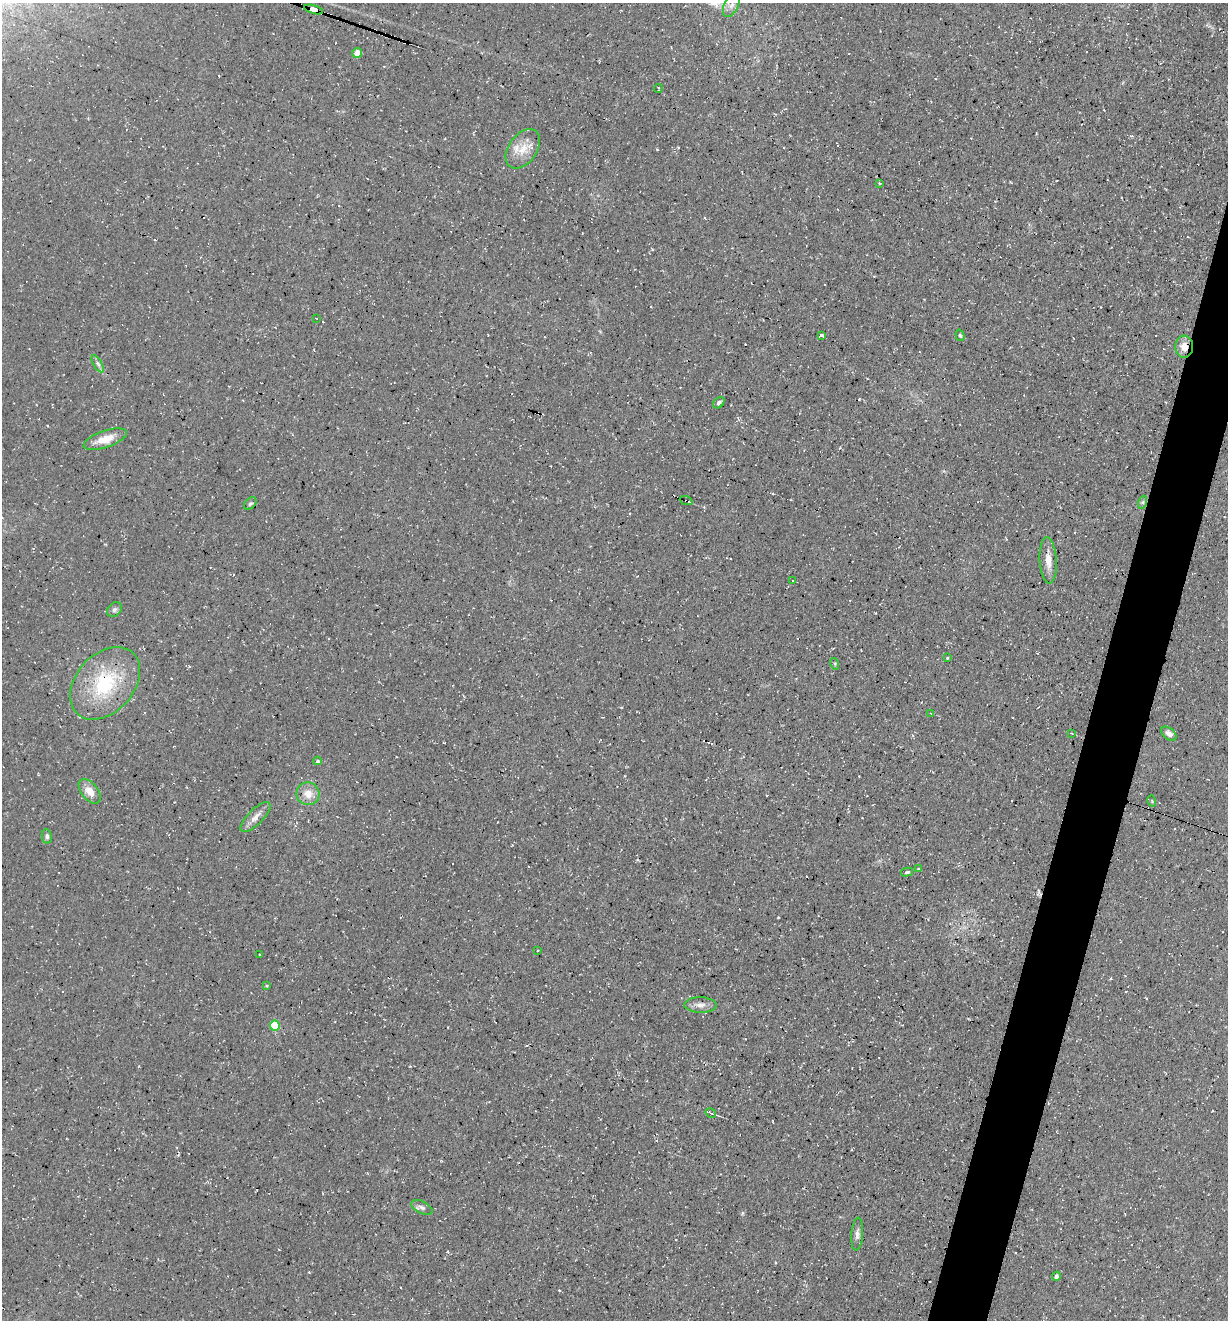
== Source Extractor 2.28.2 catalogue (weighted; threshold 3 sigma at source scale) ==
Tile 10 of 4 x 4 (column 2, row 3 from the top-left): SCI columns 1361-2586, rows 1320-2637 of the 5290 x 5272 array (HDU 1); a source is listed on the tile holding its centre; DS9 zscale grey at full resolution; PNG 1230 x 1322 px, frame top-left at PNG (2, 3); each listed source drawn as its Kron ellipse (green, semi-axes under 4 px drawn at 4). Shown black and unused: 4% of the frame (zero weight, under 3 of 4 exposures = <1% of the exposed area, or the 3 px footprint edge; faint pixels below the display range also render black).
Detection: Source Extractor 2.28.2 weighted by HDU 2 'WHT'; one run over the whole footprint, this tile lists its part. Background 0.0861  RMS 0.0059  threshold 0.0264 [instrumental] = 3 sigma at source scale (4.5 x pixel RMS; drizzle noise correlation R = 1.50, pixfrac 1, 0.05/0.05 arcsec/px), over >= 5 px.
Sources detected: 50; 8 cosmic-ray / hot-pixel residue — neither listed nor drawn; the other 42 listed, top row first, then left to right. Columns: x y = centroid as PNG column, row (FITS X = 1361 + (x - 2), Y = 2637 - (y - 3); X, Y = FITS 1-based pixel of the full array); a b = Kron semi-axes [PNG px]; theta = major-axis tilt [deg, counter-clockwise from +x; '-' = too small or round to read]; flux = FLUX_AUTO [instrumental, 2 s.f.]
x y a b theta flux
731 5 13 7 63 3.5
314 9 10 4 -14 280
357 53 5 5 - 6
658 88 4 2 - 0.52
523 149 22 14 54 10
879 183 3 3 - 0.75
316 318 3 2 - 0.59
960 335 6 4 -71 0.94
821 336 4 3 - 9.2
1184 347 11 9 86 5.8
98 364 10 4 -60 1.7
719 403 6 4 44 1.6
105 439 23 8 19 9.8
686 501 6 3 -22 5.8
1143 502 6 4 72 1.1
250 503 7 5 46 1.1
1048 560 23 8 -86 6.6
793 581 3 2 - 0.37
114 610 8 6 45 1.5
947 658 4 3 - 0.55
835 664 6 3 -72 0.66
105 683 41 29 48 46
931 713 3 2 - 0.42
1071 733 4 3 - 0.53
1169 734 9 5 -39 2.9
317 761 4 3 - 0.94
90 791 14 8 -51 6.7
308 794 11 11 - 6.2
1152 801 6 3 -73 0.61
255 817 19 7 45 4.5
47 836 7 5 -80 1.4
918 869 4 4 - 0.7
907 872 6 4 14 1
538 951 3 2 - 0.55
259 954 3 2 - 0.69
266 986 3 3 - 0.75
700 1005 16 7 -2 3.8
275 1025 5 5 - 27
711 1113 5 4 - 1.2
422 1207 11 6 -26 2.2
857 1234 16 6 86 2.7
1056 1276 4 4 - 1.6
Overlapping masked pixels (flux is a lower limit): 3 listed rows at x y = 314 9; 1184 347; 686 501
Isophote crosses this tile's border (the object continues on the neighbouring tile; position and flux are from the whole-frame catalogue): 1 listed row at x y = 731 5